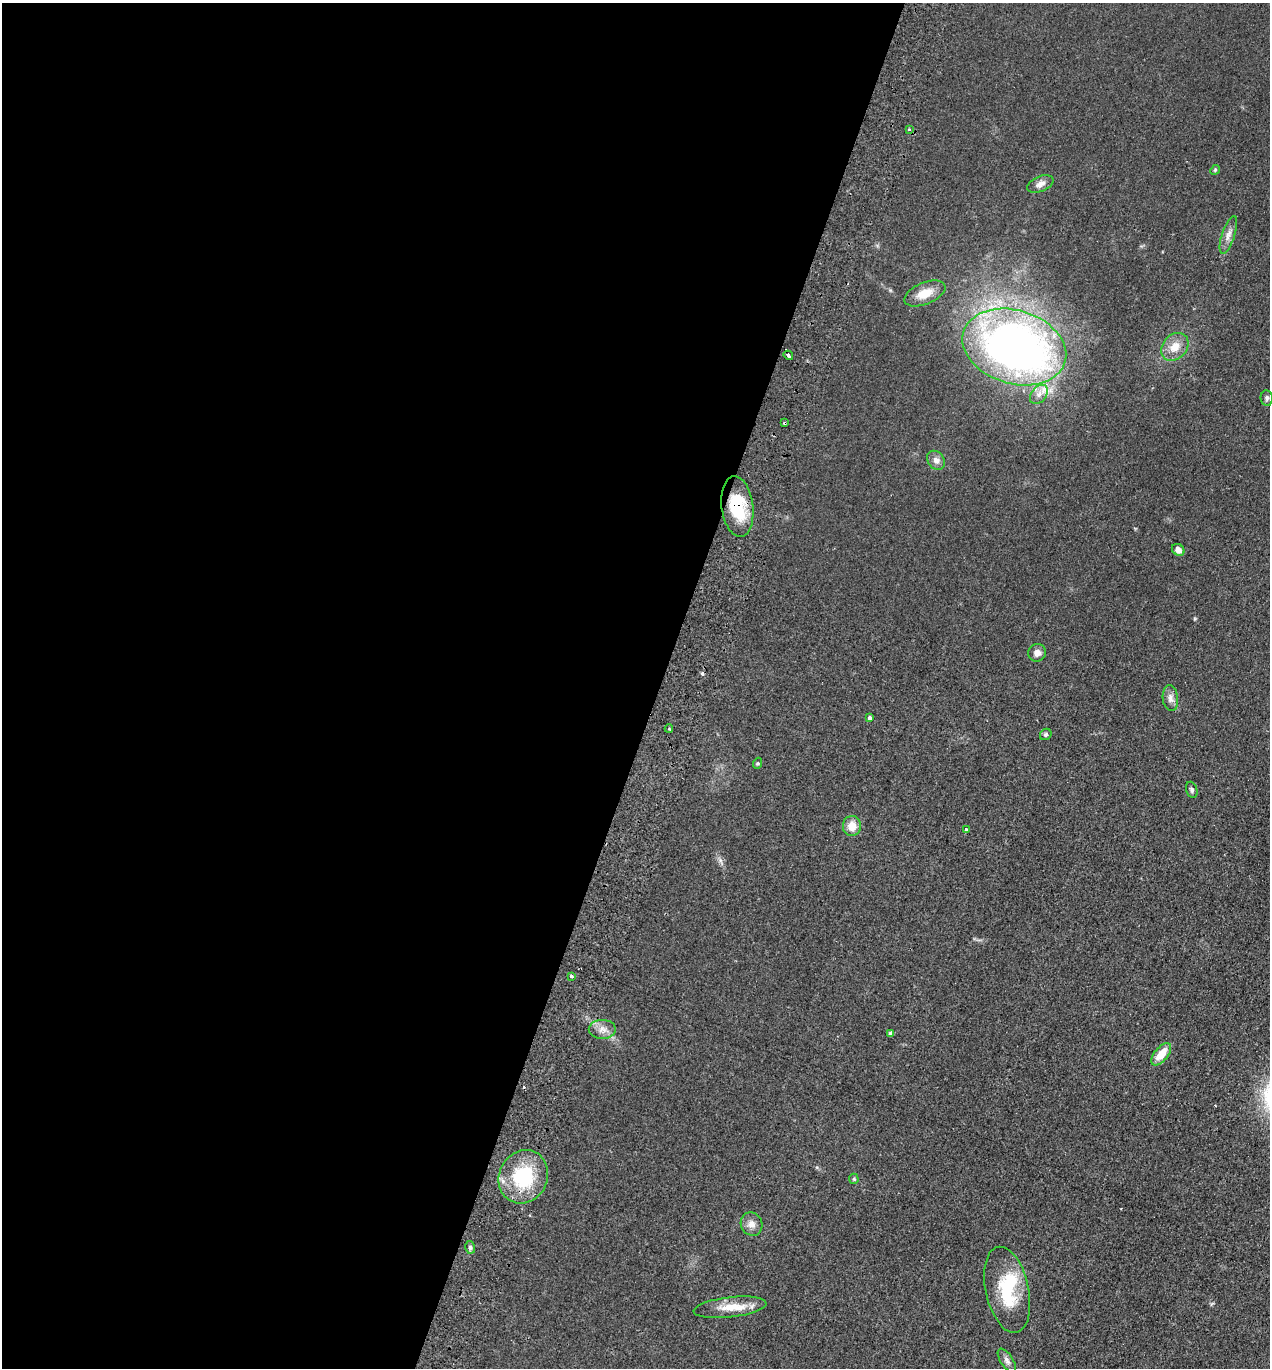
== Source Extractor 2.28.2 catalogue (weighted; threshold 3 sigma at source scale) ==
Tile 5 of 4 x 4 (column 1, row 2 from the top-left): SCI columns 191-1458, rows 2757-4122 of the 5585 x 5513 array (HDU 1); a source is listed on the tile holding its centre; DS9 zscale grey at full resolution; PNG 1272 x 1370 px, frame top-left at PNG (2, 3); each listed source drawn as its Kron ellipse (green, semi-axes under 4 px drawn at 4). Shown black and unused: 52% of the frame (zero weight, under 2 of 3 exposures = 3% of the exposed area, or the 3 px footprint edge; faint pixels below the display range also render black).
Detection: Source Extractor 2.28.2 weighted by HDU 2 'WHT'; one run over the whole footprint, this tile lists its part. Background 0.0489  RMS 0.0093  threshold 0.0417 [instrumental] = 3 sigma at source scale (4.5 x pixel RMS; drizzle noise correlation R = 1.50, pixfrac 1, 0.05/0.05 arcsec/px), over >= 5 px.
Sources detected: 37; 1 inside a brighter object's white glare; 2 cosmic-ray / hot-pixel residue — neither listed nor drawn; the other 34 listed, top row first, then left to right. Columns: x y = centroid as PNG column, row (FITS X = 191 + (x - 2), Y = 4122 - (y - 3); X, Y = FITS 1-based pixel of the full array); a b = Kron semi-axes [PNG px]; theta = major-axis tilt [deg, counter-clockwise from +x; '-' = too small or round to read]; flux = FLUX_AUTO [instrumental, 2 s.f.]
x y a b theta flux
909 129 4 3 - 1.1
1215 170 5 4 - 1.2
1040 184 14 7 23 5.2
1228 235 20 6 71 6.2
925 293 22 11 22 16
1014 347 53 36 -17 650
1175 347 15 12 49 12
788 355 5 3 - 5.5
1039 394 11 7 52 6.3
1267 398 8 6 -83 2.5
785 423 3 3 - 3.1
936 460 10 8 -56 5
737 506 30 16 -83 41
1178 550 6 5 - 5.9
1037 653 9 8 - 5.5
1170 698 13 7 -83 5
870 718 4 4 - 1.9
669 729 4 2 - 0.96
1046 734 6 5 - 1.8
758 763 6 3 72 1.1
1192 790 8 5 -73 2.1
852 826 10 9 - 10
966 830 3 3 - 3.1
571 976 4 3 - 1.8
602 1029 13 9 0 7.2
891 1033 4 4 - 3.3
1161 1054 13 6 50 15
523 1177 27 24 63 61
854 1179 5 5 - 1.2
752 1224 12 10 -60 6.8
470 1247 6 5 - 2.1
1007 1290 44 21 -77 49
730 1307 37 10 7 18
1007 1361 13 6 -56 3.9
Overlapping masked pixels (flux is a lower limit): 2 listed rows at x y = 785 423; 737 506